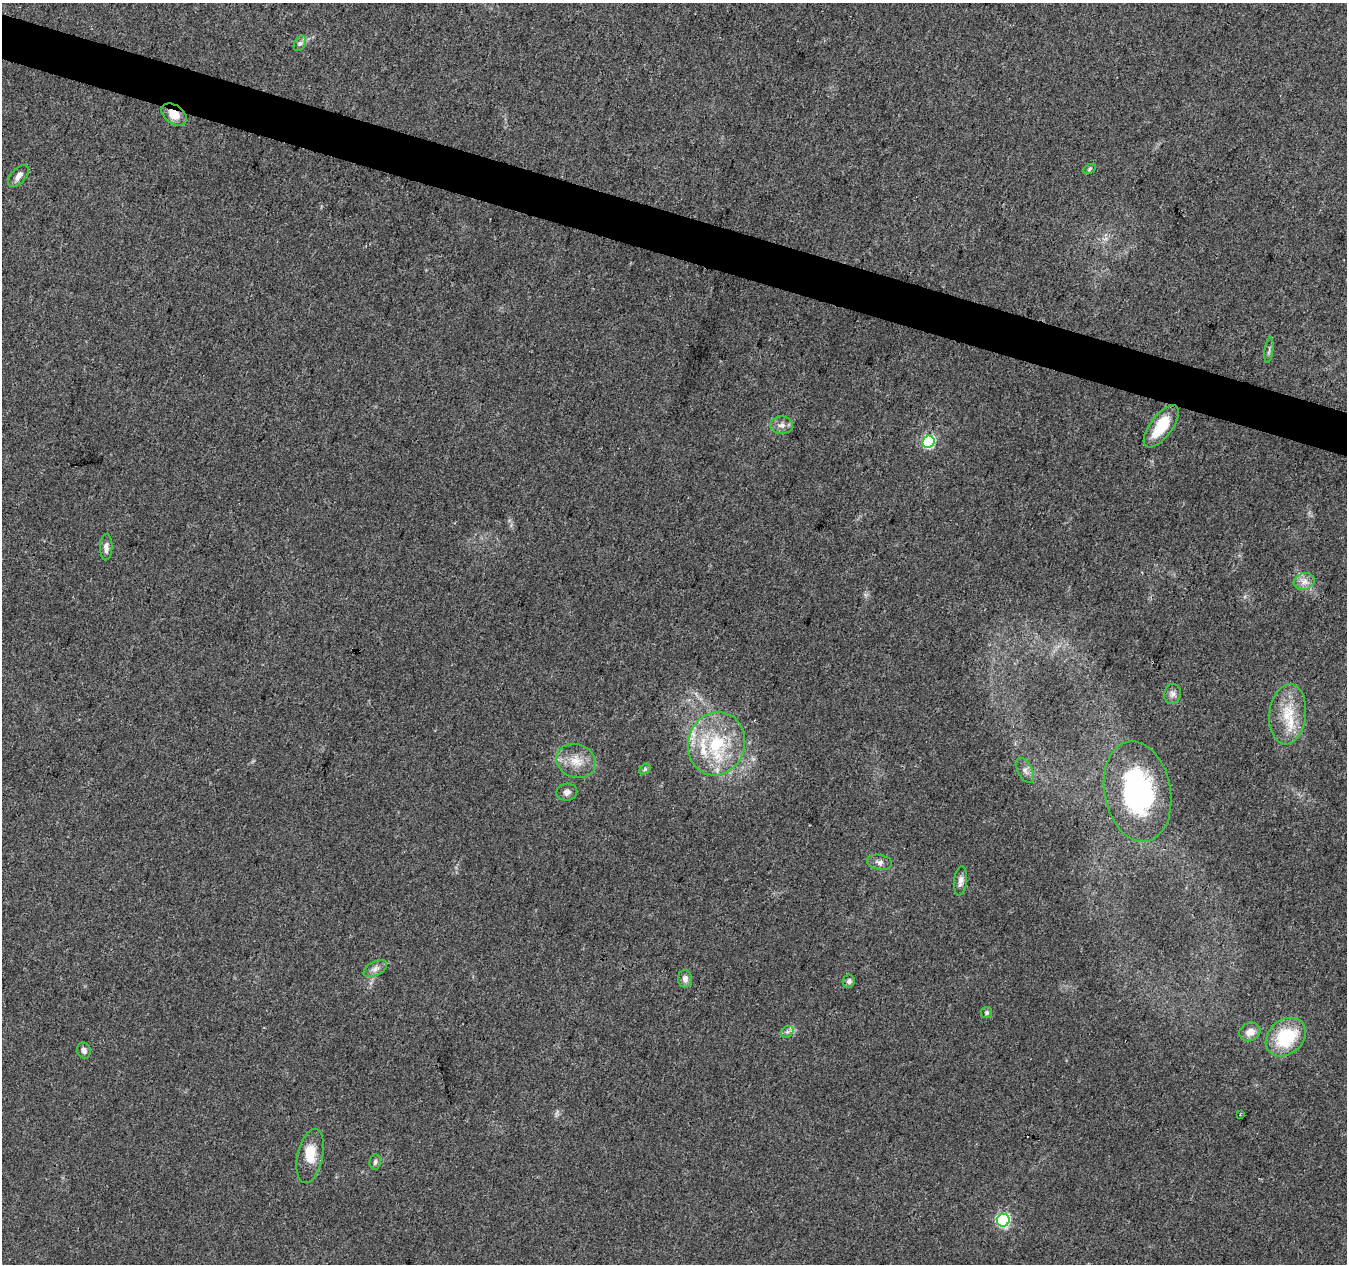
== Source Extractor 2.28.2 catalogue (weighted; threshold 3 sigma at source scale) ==
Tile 11 of 4 x 4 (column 3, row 3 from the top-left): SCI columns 2697-4041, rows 1541-2802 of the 5386 x 5539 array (HDU 1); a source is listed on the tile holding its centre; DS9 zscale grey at full resolution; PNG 1349 x 1266 px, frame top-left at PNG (2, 3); each listed source drawn as its Kron ellipse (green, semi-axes under 4 px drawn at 4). Shown black and unused: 4% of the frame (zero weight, under 3 of 4 exposures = <1% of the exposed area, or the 3 px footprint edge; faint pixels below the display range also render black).
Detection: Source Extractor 2.28.2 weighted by HDU 2 'WHT'; one run over the whole footprint, this tile lists its part. Background 0.0487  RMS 0.0044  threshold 0.0198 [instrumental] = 3 sigma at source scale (4.5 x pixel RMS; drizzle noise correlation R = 1.50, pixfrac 1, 0.0396/0.0396 arcsec/px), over >= 5 px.
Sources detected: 35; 3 inside a brighter listed object's ellipse — not listed separately; the other 32 listed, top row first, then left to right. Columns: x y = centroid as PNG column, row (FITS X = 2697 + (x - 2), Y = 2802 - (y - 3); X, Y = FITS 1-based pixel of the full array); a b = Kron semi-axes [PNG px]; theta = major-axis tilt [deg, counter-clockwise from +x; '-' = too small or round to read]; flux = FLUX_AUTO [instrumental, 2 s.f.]
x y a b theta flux
300 43 8 5 61 1.1
174 114 14 9 -35 6.3
1090 169 7 4 29 0.69
18 176 13 7 48 2.6
1269 350 13 3 83 0.95
782 425 11 8 -1 2.4
1161 426 25 11 53 15
929 442 6 6 - 58
106 547 13 6 88 2.3
1304 581 10 8 17 3
1172 694 10 8 77 1.9
1288 714 30 18 83 15
716 744 32 28 74 31
576 761 20 16 -21 8.1
645 769 6 5 - 0.76
1025 770 14 7 -61 2.1
1138 791 51 33 -79 71
567 792 10 8 11 2
879 862 12 7 -11 2.1
960 881 15 6 84 2.2
375 968 13 7 27 2.4
685 979 9 7 -85 2.3
849 981 7 6 - 1.4
987 1013 6 5 - 0.72
787 1032 7 5 43 1.1
1250 1032 11 9 25 3.8
1286 1037 22 17 41 25
84 1050 8 7 - 1.6
1240 1114 2 2 - 0.42
310 1156 27 12 78 8.4
375 1162 7 5 80 1.2
1003 1220 6 6 - 61
Overlapping masked pixels (flux is a lower limit): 1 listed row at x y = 174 114